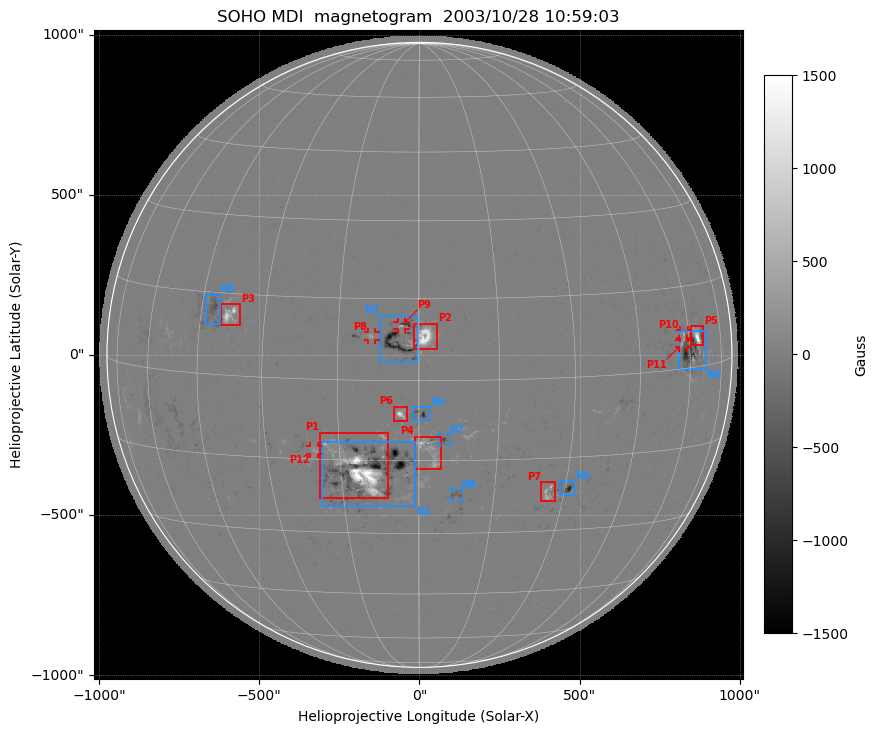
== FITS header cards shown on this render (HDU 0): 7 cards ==
TELESCOP= 'SOHO    '
INSTRUME= 'MDI     '
DATE-OBS= '2003/10/28'
TIME-OBS= '10:59:03.22'
CTYPE1  = 'solar-x '
CTYPE2  = 'solar-y '
BUNIT   = 'Gauss   '

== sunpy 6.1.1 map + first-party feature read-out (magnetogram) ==
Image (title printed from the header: SOHO MDI  magnetogram  2003/10/28 10:59:03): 1024 x 1024 px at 1.98 arcsec/px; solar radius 976 arcsec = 493 px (full disc in frame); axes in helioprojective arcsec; data unit Gauss (BUNIT, on the colour bar)
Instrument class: MAGNETOGRAM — CONTENT/DPC_OBSR says magnetogram
Display: grey scale clipped to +-1500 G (the 99.5th-percentile rule alone would give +-494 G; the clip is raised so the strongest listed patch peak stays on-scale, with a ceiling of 1500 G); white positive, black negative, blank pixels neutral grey
Flux patches: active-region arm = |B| over 17 px >= 100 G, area >= 76 px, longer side >= 12 px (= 24 arcsec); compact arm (3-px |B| >= 300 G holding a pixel >= 400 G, >= 4 px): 46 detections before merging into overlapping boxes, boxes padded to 12 px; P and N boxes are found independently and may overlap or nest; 13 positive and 11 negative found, the strongest 12 + 8 listed = drawn (cap 20) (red P1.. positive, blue N1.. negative; 7 of them under ~27 arcsec drawn as corner ticks so the feature stays visible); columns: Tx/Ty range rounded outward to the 5 arcsec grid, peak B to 10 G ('>+1500(sat)' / '<-1500(sat)' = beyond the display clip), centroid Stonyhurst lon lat
Positive patches:
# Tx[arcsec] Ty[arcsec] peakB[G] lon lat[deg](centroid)
P1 -315..-100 -450..-240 >+1500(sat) -11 -17
P2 -20..55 15..100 >+1500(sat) +1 +8
P3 -620..-560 90..160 +1240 -38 +11
P4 -15..70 -355..-255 +1060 +2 -13
P5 845..885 30..90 >+1500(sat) +63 +6
P6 -80..-35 -205..-160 +1380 -3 -6
P7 380..425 -460..-395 +860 +26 -22
P8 -160..-135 45..75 +760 -9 +8
P9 -70..-45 80..105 +710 -3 +10
P10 815..840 50..80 +770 +58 +6
P11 810..835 20..50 +690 +58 +5
P12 -340..-315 -310..-285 +570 -20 -13
Negative patches:
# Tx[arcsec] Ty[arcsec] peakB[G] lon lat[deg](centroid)
N1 -305..-10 -470..-270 <-1500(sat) -9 -16
N2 -125..-5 -25..125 -1500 -4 +7
N3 810..895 -45..75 -1340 +60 +3
N4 440..485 -440..-395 -1290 +31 -21
N5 -670..-620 95..190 -680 -42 +12
N6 -20..30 -205..-160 -1160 +0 -6
N7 65..90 -275..-250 -1020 +5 -11
N8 105..125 -450..-420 -510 +7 -22
Bipolar pairs (each listed P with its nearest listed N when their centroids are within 0.25 R_sun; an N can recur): P1-N1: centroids ~50 arcsec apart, P1 is east of N1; P2-N2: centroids ~75 arcsec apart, P2 is west of N2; P3-N5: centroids ~50 arcsec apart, P3 is west of N5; P4-N7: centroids ~50 arcsec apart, P4 is south-east of N7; P5-N3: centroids ~50 arcsec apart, P5 is north-west of N3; P6-N6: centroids ~75 arcsec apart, P6 is east of N6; P7-N4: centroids ~75 arcsec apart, P7 is east of N4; P8-N2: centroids ~75 arcsec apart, P8 is east of N2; P9-N2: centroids ~50 arcsec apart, P9 is north of N2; P10-N3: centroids ~50 arcsec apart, P10 is north of N3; P11-N3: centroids ~25 arcsec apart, P11 is north-east of N3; P12-N1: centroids ~175 arcsec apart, P12 is east of N1